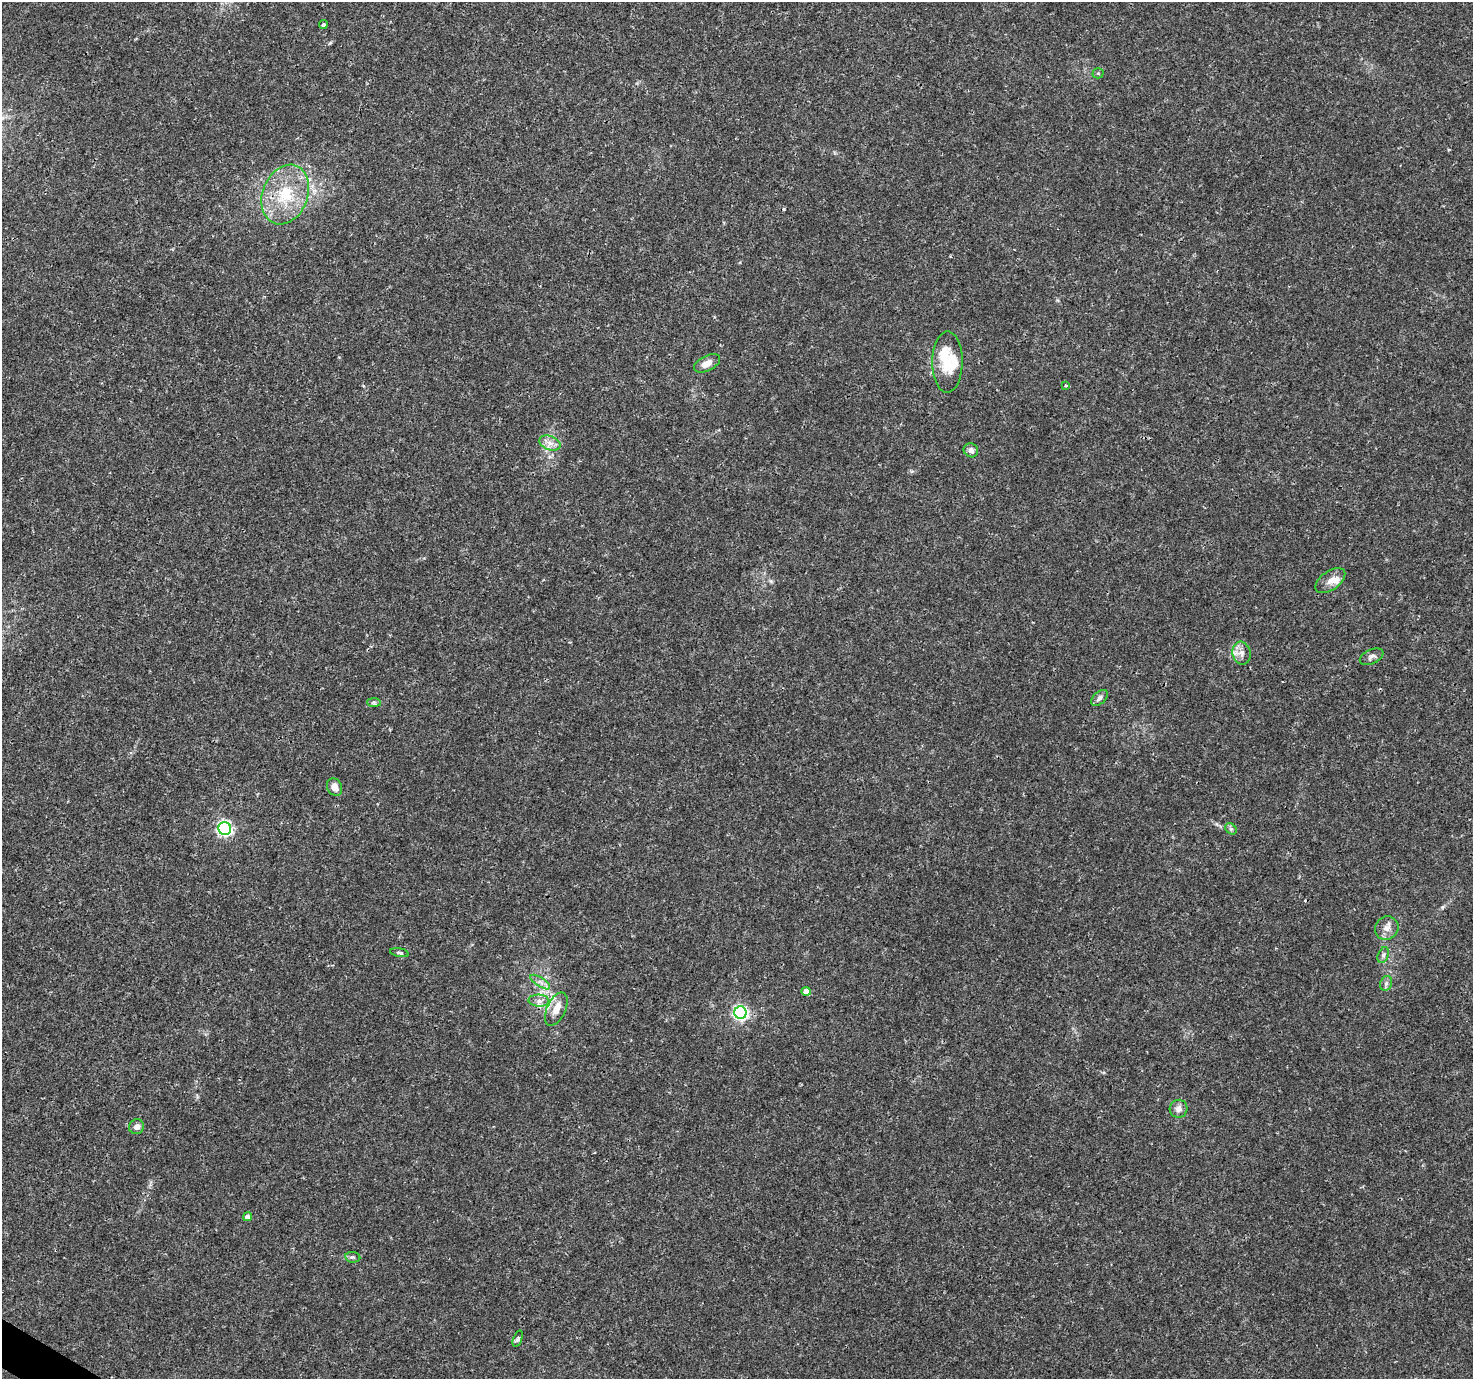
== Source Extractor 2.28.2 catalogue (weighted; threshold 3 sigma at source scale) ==
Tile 7 of 4 x 4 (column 3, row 2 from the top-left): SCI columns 2942-4412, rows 2946-4322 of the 5890 x 5957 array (HDU 1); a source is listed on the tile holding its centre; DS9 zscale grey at full resolution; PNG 1475 x 1381 px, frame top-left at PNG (2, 2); each listed source drawn as its Kron ellipse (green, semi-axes under 4 px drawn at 4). Shown black and unused: <1% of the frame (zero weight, under 3 of 4 exposures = <1% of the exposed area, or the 3 px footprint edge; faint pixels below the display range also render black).
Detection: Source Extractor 2.28.2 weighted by HDU 2 'WHT'; one run over the whole footprint, this tile lists its part. Background 0.0162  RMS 0.0015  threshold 0.00687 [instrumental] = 3 sigma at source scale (4.5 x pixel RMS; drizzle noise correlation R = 1.50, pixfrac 1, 0.0396/0.0396 arcsec/px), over >= 5 px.
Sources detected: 33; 2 inside a brighter object's white glare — neither listed nor drawn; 1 inside a brighter listed object's ellipse — not listed separately; the other 30 listed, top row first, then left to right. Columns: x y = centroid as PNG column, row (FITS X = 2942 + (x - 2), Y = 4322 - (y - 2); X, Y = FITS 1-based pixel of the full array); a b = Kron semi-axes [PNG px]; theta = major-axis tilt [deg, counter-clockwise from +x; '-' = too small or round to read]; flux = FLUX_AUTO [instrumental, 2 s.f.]
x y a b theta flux
323 25 4 4 - 0.25
1098 73 5 5 - 0.2
285 194 31 22 67 7.8
947 362 30 15 90 5.1
707 363 14 7 27 1.3
1065 386 4 4 - 0.17
550 443 11 7 -21 0.96
971 450 7 6 - 0.7
1330 581 17 9 35 1.3
1242 653 11 9 -78 1.1
1372 657 12 7 25 0.57
1100 698 10 6 42 0.55
374 702 7 4 -2 0.29
335 787 9 7 -63 1.2
225 828 6 6 - 32
1231 829 6 5 - 0.32
1387 928 12 11 - 1.2
399 953 9 4 -10 0.28
1383 955 8 5 70 0.39
540 982 11 4 -33 0.63
1386 983 8 6 69 0.42
806 991 4 4 - 1.9
539 1001 10 6 -3 0.77
556 1009 18 9 65 2
740 1013 6 6 - 36
1178 1109 9 9 - 0.85
137 1127 8 7 - 0.78
247 1217 4 4 - 0.73
353 1257 7 5 -6 0.29
518 1339 8 4 69 0.34
Unlisted compact peaks at least as high as the median listed source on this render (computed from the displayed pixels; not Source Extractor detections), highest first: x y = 1442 907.